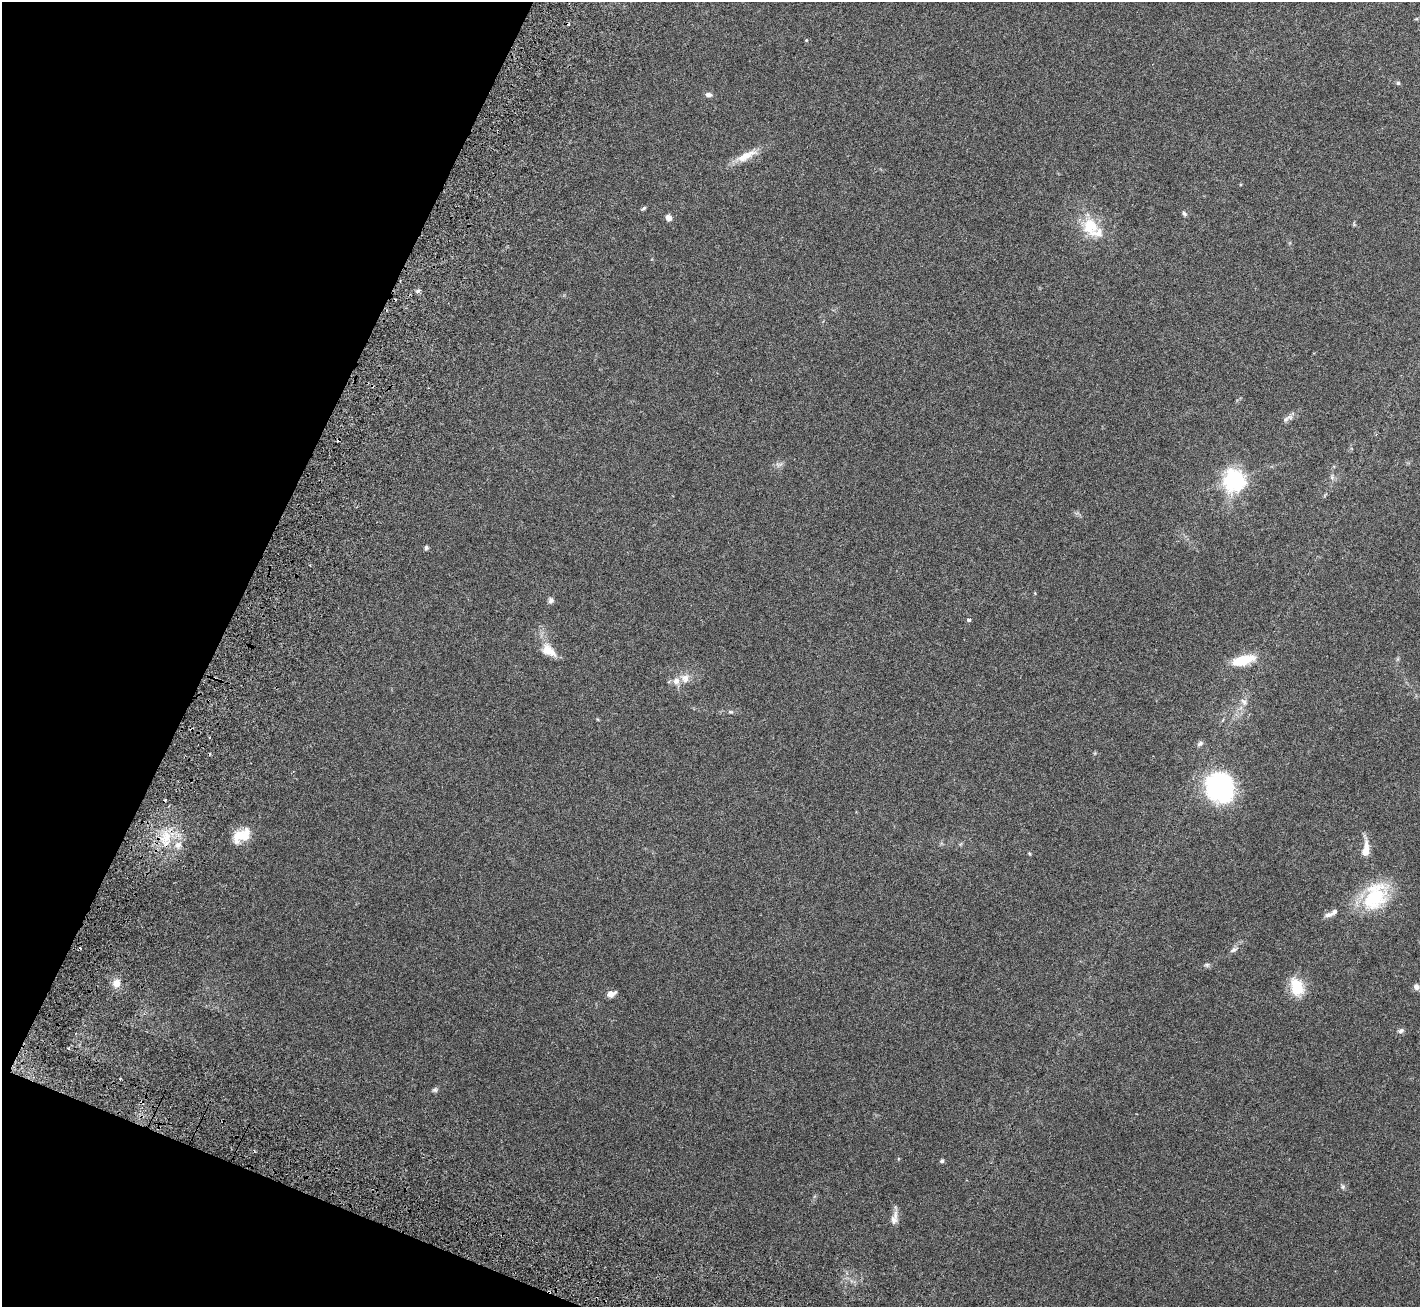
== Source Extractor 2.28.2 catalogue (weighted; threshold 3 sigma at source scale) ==
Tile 9 of 4 x 4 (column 1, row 3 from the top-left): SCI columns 120-1537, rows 1761-3065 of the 6198 x 6388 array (HDU 1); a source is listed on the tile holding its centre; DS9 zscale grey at full resolution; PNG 1422 x 1309 px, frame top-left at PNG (2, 2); no overlay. Shown black and unused: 19% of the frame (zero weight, under 3 of 6 exposures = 8% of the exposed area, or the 3 px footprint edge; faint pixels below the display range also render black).
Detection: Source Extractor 2.28.2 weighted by HDU 2 'WHT'; one run over the whole footprint, this tile lists its part. Background 0.105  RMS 0.004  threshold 0.0163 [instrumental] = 3 sigma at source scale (4.09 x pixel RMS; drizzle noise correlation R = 1.36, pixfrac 0.8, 0.0396/0.0396 arcsec/px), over >= 5 px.
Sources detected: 50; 4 cosmic-ray / hot-pixel residue — not listed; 5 inside a brighter listed object's ellipse — not listed separately; the other 41 listed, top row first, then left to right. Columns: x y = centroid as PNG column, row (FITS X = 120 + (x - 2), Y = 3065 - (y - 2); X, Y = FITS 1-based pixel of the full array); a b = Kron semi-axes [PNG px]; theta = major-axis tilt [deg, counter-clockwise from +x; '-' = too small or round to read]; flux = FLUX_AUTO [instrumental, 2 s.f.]
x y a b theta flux
1416 19 6 3 18 0.31
806 40 4 4 - 0.35
1398 83 6 5 - 0.59
708 95 7 6 - 1.2
746 156 33 9 26 5.7
644 208 7 4 39 0.56
1184 213 7 5 -33 0.75
669 218 8 6 -56 1.9
1090 226 24 21 -61 10
418 291 6 4 21 0.73
1287 418 18 6 28 1.7
1332 477 7 5 -48 0.75
1234 480 8 7 - 190
426 548 5 4 - 0.72
551 600 8 7 - 0.99
969 620 4 3 - 1.2
547 650 16 14 -49 4.5
1243 660 26 10 16 9.9
685 678 13 12 - 3.2
1244 702 12 7 -54 1.5
731 712 7 5 -1 0.6
1200 743 8 6 35 0.92
1220 787 26 23 -73 56
166 837 17 12 44 7.5
244 837 24 12 64 5.4
178 845 10 8 41 2.3
1365 850 18 8 80 4.8
1029 853 5 4 - 0.34
1375 897 26 18 53 28
1328 915 12 6 13 1.5
1234 949 12 6 27 1.1
1207 965 7 5 20 0.72
116 983 10 10 - 2.9
1416 986 9 8 - 1.7
1297 987 20 14 -71 10
611 994 10 6 18 2.1
1401 1031 8 6 18 0.96
435 1090 7 6 - 0.7
942 1161 5 4 - 0.7
1343 1187 7 6 - 0.74
894 1218 19 8 77 2.5